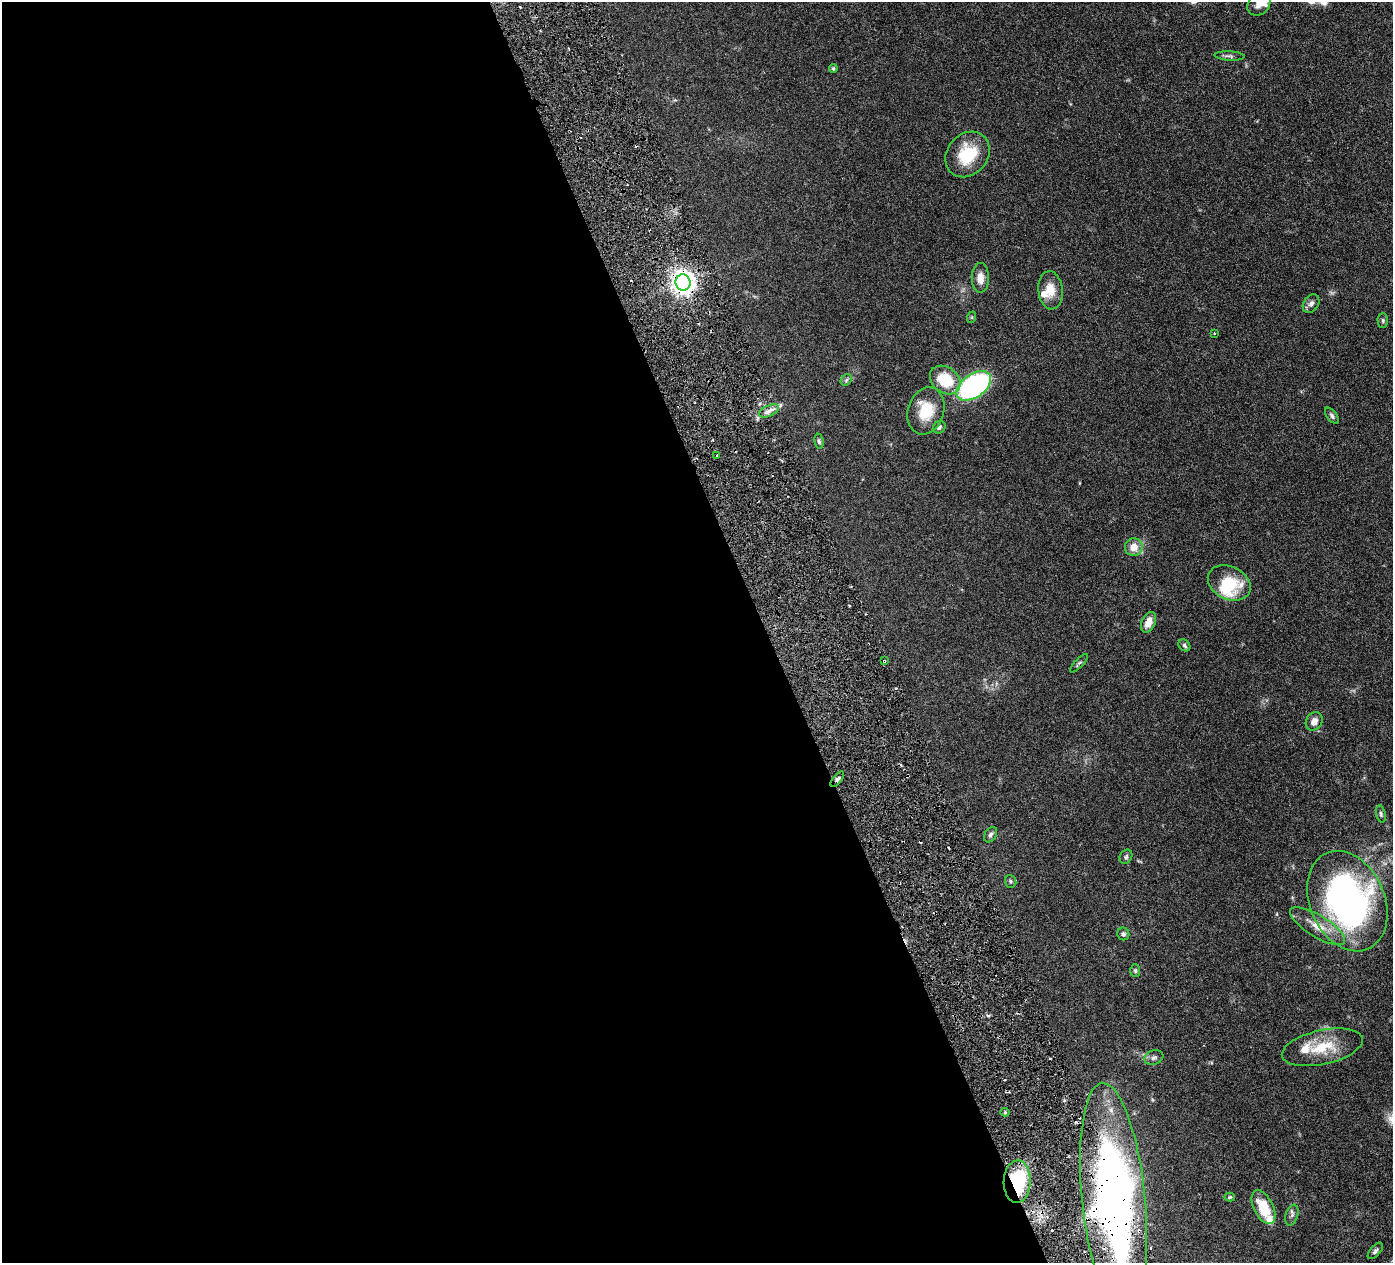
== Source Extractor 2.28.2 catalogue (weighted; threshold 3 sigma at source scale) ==
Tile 9 of 4 x 4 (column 1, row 3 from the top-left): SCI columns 7-1397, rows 1565-2825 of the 5578 x 5520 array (HDU 1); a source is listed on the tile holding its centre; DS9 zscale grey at full resolution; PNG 1395 x 1265 px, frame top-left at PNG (2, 2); each listed source drawn as its Kron ellipse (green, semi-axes under 4 px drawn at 4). Shown black and unused: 55% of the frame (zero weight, under 3 of 6 exposures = <1% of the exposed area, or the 3 px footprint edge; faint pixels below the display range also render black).
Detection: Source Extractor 2.28.2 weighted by HDU 2 'WHT'; one run over the whole footprint, this tile lists its part. Background 0.0851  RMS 0.0036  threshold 0.0146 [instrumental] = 3 sigma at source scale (4.09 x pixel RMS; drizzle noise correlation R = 1.36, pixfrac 0.8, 0.05/0.05 arcsec/px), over >= 5 px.
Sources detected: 52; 1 inside a brighter object's white glare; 2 cosmic-ray / hot-pixel residue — neither listed nor drawn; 4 inside a brighter listed object's ellipse — not listed separately; the other 45 listed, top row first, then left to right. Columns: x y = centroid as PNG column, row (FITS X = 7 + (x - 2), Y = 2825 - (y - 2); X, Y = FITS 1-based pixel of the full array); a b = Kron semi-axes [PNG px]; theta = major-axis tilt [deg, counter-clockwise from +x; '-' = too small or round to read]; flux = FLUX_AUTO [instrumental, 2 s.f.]
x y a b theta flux
1259 4 13 10 48 2.7
1229 56 15 4 -3 0.89
833 69 4 4 - 0.57
968 154 24 20 49 13
980 278 15 8 90 3
683 282 8 7 - 270
1051 290 19 12 -84 4.6
1311 304 10 7 57 1.4
972 317 6 4 71 0.35
1383 321 7 5 -89 0.55
1214 333 3 2 - 0.47
846 380 6 5 - 0.6
945 380 16 12 -37 11
974 386 19 11 35 64
769 411 10 5 25 1.5
926 411 24 18 72 9.4
1332 416 9 5 -53 0.89
939 427 7 6 - 0.82
819 441 7 4 -81 0.63
717 456 3 2 - 0.41
1134 547 9 9 - 3.8
1229 583 22 16 -26 14
1148 622 11 6 66 3.4
1184 645 7 5 -47 0.65
884 661 3 2 - 0.26
1079 663 12 4 46 0.61
1314 721 10 8 56 2.1
837 779 9 4 51 0.85
1381 814 9 4 -77 0.67
990 835 8 6 58 0.74
1126 857 7 6 - 0.65
1011 881 6 5 - 0.52
1347 901 52 37 -66 110
1318 926 31 10 -32 5.7
1123 934 6 6 - 0.83
1135 971 6 5 - 0.49
1322 1047 41 17 12 11
1154 1058 10 7 20 0.99
1005 1112 4 4 - 0.41
1017 1182 21 13 88 23
1230 1197 5 4 - 0.41
1114 1199 117 31 -84 240
1263 1207 18 9 -64 9.5
1292 1215 11 6 72 1
1375 1251 10 5 48 0.84
Overlapping masked pixels (flux is a lower limit): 5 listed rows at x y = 683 282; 884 661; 837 779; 1017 1182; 1114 1199
Isophote crosses this tile's border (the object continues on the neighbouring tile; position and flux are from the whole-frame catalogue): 3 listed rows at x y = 1259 4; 1347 901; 1114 1199